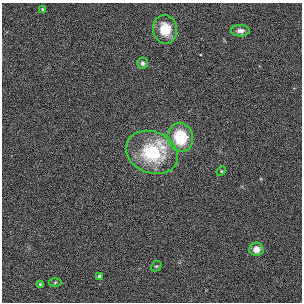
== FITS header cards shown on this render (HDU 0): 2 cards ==
NAXIS1  =                  300
NAXIS2  =                  300

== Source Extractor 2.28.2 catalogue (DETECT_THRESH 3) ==
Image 300 x 300 px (HDU 0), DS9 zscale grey, 1 PNG px = 1 image px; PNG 304 x 304 px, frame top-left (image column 1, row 300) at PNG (2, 3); each listed source drawn as its Kron ellipse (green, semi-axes under 4 px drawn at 4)
Background 0.00315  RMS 0.03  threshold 0.089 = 3 sigma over >= 5 px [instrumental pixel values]
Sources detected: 12; all 12 listed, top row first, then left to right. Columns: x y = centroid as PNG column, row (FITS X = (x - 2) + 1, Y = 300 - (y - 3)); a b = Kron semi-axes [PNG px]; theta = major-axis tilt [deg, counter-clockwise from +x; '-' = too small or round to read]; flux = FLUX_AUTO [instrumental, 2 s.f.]
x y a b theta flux
43 10 4 3 - 3.4
165 29 14 12 -83 41
240 31 9 6 0 9.6
142 63 6 5 - 5.3
180 137 14 12 -73 90
152 152 27 20 -23 140
221 171 5 4 - 2.2
256 249 7 6 - 15
156 266 5 4 - 2.5
100 276 4 3 - 6
55 282 6 4 4 2.4
40 284 4 4 - 2.1